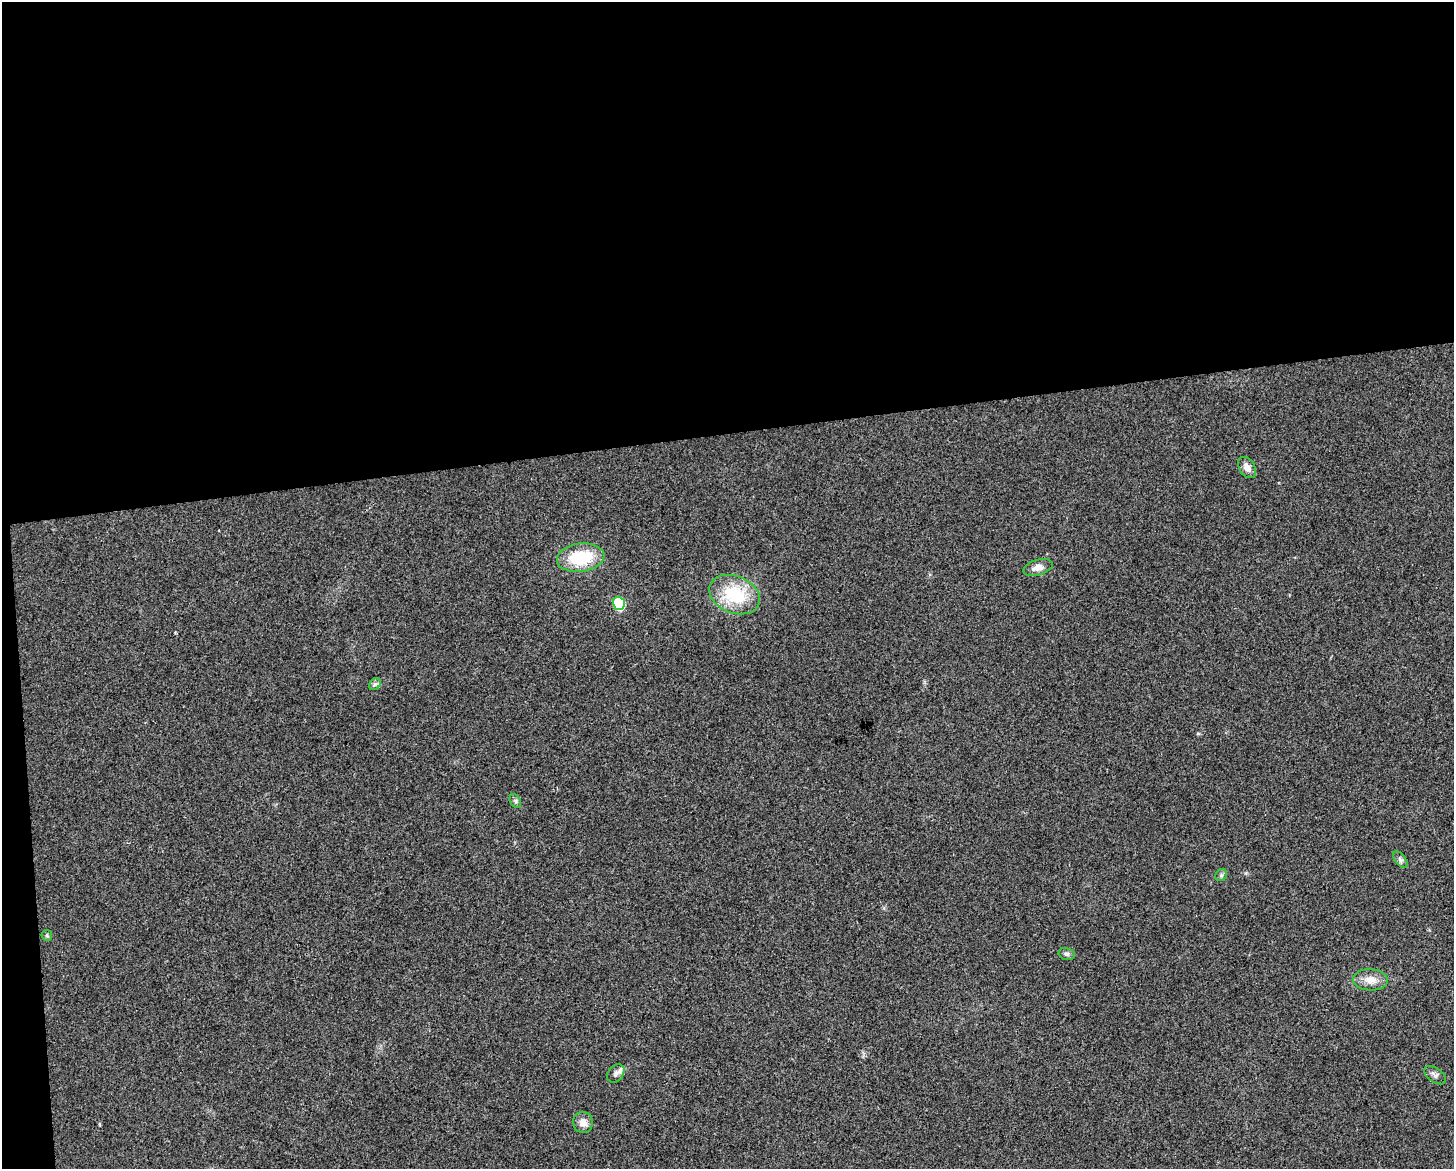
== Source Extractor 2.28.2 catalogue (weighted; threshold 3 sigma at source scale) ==
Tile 1 of 3 x 4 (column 1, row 1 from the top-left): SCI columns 14-1465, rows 3503-4669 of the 4427 x 4669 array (HDU 1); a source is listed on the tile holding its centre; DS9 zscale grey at full resolution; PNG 1456 x 1171 px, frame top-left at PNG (2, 2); each listed source drawn as its Kron ellipse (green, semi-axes under 4 px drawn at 4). Shown black and unused: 38% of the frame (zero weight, under 2 of 3 exposures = <1% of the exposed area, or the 3 px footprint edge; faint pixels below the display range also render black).
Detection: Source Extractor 2.28.2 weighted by HDU 2 'WHT'; one run over the whole footprint, this tile lists its part. Background 0.0441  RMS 0.0067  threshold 0.0299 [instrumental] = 3 sigma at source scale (4.5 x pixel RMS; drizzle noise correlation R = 1.50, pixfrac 1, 0.0396/0.0396 arcsec/px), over >= 5 px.
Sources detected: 15; all 15 listed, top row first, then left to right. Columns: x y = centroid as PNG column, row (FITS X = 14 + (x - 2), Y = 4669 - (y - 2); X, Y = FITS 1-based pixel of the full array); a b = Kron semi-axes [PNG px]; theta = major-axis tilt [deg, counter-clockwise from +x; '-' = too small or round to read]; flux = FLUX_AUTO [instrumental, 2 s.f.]
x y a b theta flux
1247 468 11 7 -57 4.5
581 558 24 14 7 31
1038 567 15 8 16 5.4
735 595 26 18 -22 34
619 603 6 6 - 44
375 684 6 5 - 1.5
515 801 7 5 -61 1.4
1400 860 10 5 -53 1.7
1221 875 6 5 - 1.3
47 935 5 5 - 0.99
1067 954 8 6 -12 1.6
1370 980 17 10 -3 7.6
616 1073 10 7 48 2.8
1435 1075 12 7 -35 2.3
583 1123 10 10 - 5.4